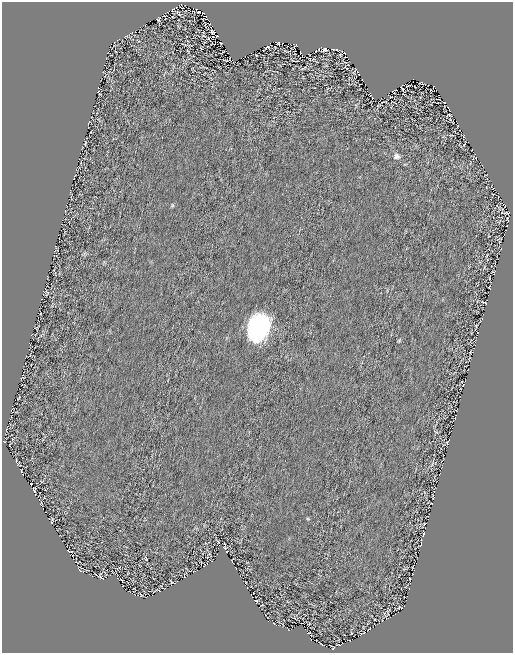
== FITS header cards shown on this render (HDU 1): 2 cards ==
NAXIS1  =                  511 / size of the n'th axis
NAXIS2  =                  651 / size of the n'th axis

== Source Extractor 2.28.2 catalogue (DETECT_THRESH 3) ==
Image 511 x 651 px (HDU 1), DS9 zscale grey, 1 PNG px = 1 image px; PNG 515 x 655 px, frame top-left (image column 1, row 651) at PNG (2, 2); no overlay
Background 4.40e-09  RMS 3.2e-04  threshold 9.52e-04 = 3 sigma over >= 5 px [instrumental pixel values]
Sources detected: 43; all 43 listed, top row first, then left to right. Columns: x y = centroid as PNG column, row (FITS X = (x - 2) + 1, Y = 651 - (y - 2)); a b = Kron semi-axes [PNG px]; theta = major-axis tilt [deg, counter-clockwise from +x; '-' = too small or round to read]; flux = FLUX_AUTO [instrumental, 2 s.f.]
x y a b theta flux
198 11 6 2 -30 0.022
206 17 4 2 - 0.018
158 19 5 2 - 0.025
212 31 4 2 - 0.032
221 43 3 2 - 0.018
278 43 3 3 - 0.026
267 47 4 2 - 0.018
318 49 5 2 - 0.033
337 49 7 3 -13 0.03
324 50 5 3 - 0.029
222 52 3 2 - 0.012
345 53 3 2 - 0.013
340 55 3 2 - 0.013
230 57 2 2 - 0.015
358 72 4 2 - 0.021
422 82 3 3 - 0.02
433 86 2 2 - 0.0084
402 88 5 2 - 0.027
393 91 4 3 - 0.021
449 115 3 2 - 0.023
464 143 6 2 68 0.018
85 144 3 2 - 0.014
396 156 9 8 - 0.079
498 207 6 2 -57 0.023
507 212 6 2 9 0.027
507 219 3 2 - 0.014
492 272 3 2 - 0.012
489 288 3 2 - 0.015
47 292 6 5 - 0.029
484 302 6 2 -27 0.023
258 328 19 14 73 4.3
463 385 4 3 - 0.015
21 471 2 2 - 0.014
34 490 5 2 - 0.019
52 522 3 2 - 0.014
421 544 5 2 - 0.015
224 547 3 2 - 0.015
99 575 5 4 - 0.025
171 581 4 2 - 0.013
159 590 3 2 - 0.013
399 607 3 2 - 0.015
363 633 6 3 30 0.0092
332 647 5 2 - 0.015